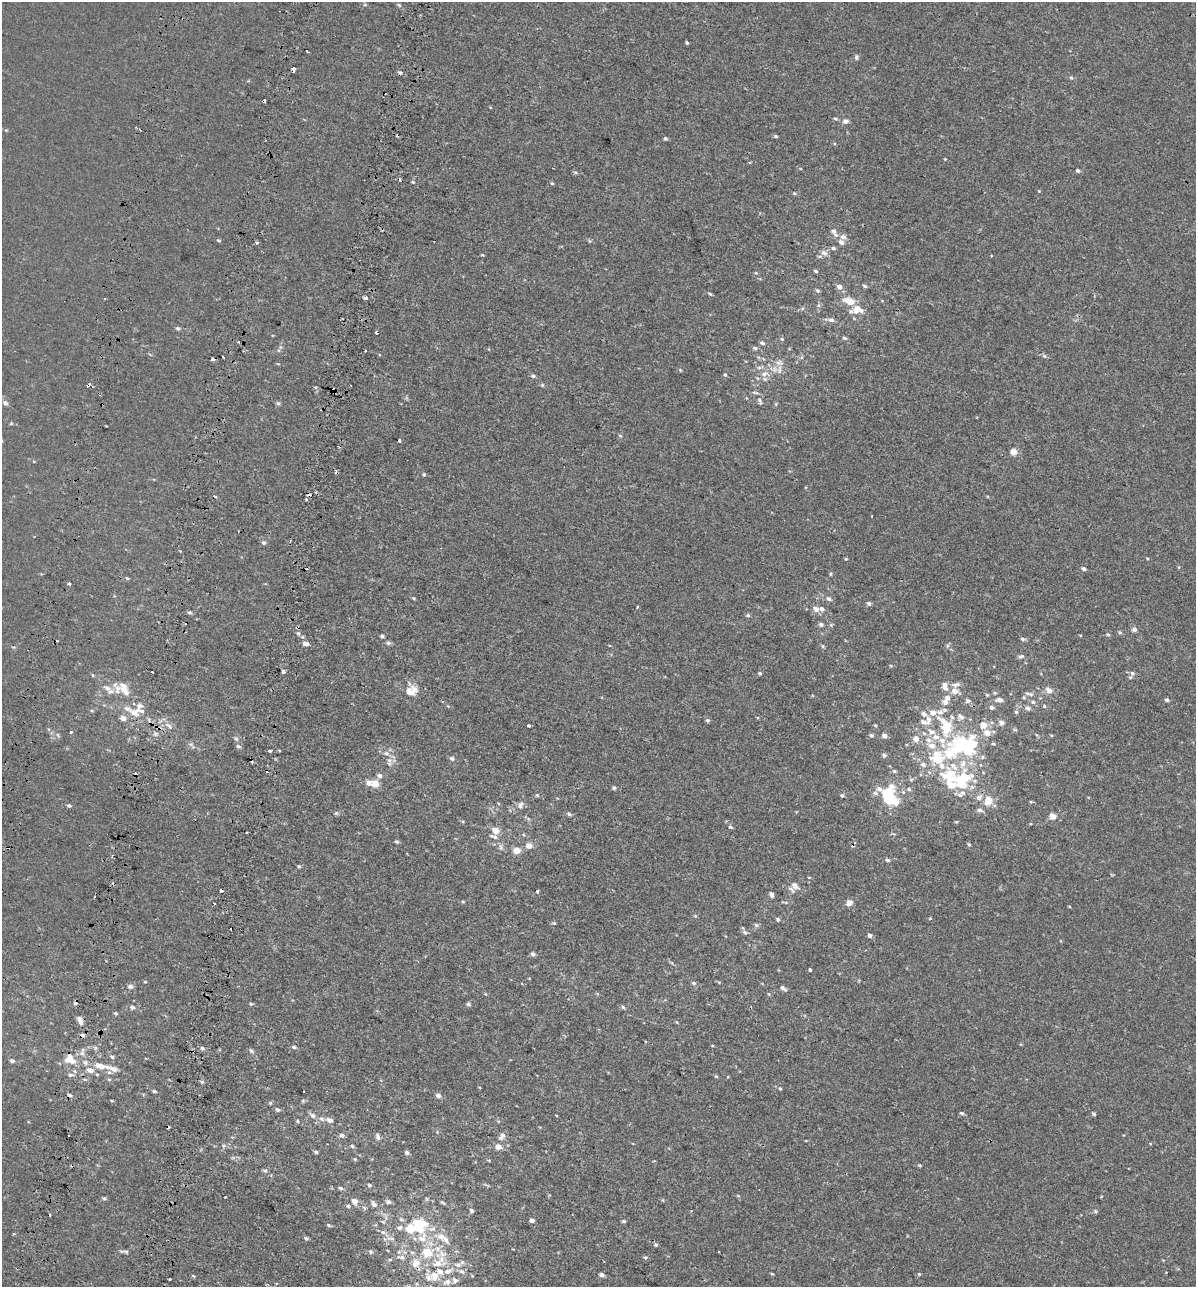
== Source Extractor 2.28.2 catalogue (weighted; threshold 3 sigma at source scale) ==
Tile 7 of 4 x 4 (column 3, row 2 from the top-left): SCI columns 2786-3979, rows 2728-4012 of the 5628 x 5448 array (HDU 1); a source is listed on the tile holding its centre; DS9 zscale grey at full resolution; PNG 1198 x 1289 px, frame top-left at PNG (2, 2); no overlay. Shown black and unused: <1% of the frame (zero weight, under 2 of 3 exposures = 11% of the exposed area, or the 3 px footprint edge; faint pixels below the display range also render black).
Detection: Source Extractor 2.28.2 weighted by HDU 2 'WHT'; one run over the whole footprint, this tile lists its part. Background 3.74e-04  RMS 0.0032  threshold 0.0146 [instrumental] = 3 sigma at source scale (4.5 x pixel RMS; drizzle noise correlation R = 1.50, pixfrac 1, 0.0396/0.0396 arcsec/px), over >= 5 px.
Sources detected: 377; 6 inside a brighter object's white glare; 26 cosmic-ray / hot-pixel residue — not listed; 59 inside a brighter listed object's ellipse — not listed separately; the other 286 listed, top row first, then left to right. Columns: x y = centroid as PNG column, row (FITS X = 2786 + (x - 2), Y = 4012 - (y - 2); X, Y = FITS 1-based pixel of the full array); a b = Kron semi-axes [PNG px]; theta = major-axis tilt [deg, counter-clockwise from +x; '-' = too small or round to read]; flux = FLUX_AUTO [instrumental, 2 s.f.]
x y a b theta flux
399 5 5 4 - 0.44
687 43 4 3 - 0.4
856 57 7 6 - 0.65
294 68 3 3 - 1.4
1071 78 6 4 -66 0.45
835 119 6 4 -21 0.49
846 121 7 6 - 1.1
6 130 4 4 - 0.28
776 136 5 4 - 0.43
665 138 4 4 - 0.52
945 159 3 3 - 0.26
1078 170 5 4 - 0.74
575 172 5 5 - 0.46
413 182 5 4 - 0.38
552 183 5 4 - 0.36
1039 191 4 4 - 0.25
794 193 5 4 - 0.42
836 235 7 6 - 0.99
843 237 7 6 - 1.3
219 240 5 4 - 0.4
257 242 3 3 - 2.3
833 248 5 4 - 0.68
824 253 10 7 -27 1.3
482 255 5 3 - 0.28
991 255 3 2 - 0.37
816 271 5 4 - 0.49
756 273 5 3 - 0.29
865 286 5 4 - 0.57
839 287 6 5 - 1.7
818 291 5 4 - 0.6
710 294 5 4 - 0.46
105 298 3 2 - 0.26
366 298 4 3 - 3.7
851 302 7 6 - 3.4
856 309 11 8 61 2.8
831 320 7 5 -14 1.1
178 328 6 5 - 0.62
376 333 3 3 - 0.78
845 338 5 4 - 0.59
782 339 5 4 - 0.4
762 343 5 5 - 0.81
755 348 7 5 -12 0.64
279 349 13 3 59 0.65
365 351 2 2 - 0.32
150 354 5 3 - 0.33
1044 356 7 5 -22 0.6
223 357 3 3 - 0.98
802 357 6 4 71 0.43
779 363 11 7 -9 1.6
680 370 5 4 - 0.34
725 374 5 4 - 0.54
765 374 12 8 5 2.2
533 376 5 5 - 0.5
542 385 5 5 - 0.38
760 401 11 4 -64 0.73
5 403 6 5 - 1
278 403 6 5 - 0.53
11 423 4 4 - 0.31
620 436 5 5 - 0.42
399 441 3 3 - 0.52
1013 452 8 7 - 1.8
424 475 5 4 - 0.39
306 499 3 3 - 0.81
872 516 3 2 - 0.3
264 543 5 5 - 0.64
1147 558 5 3 - 0.27
846 559 4 3 - 0.29
1179 567 5 3 - 0.25
1084 569 5 4 - 0.86
830 574 5 3 - 0.36
127 578 5 3 - 0.32
69 583 3 3 - 1
414 598 4 4 - 0.33
829 599 7 5 -30 0.9
869 603 5 4 - 0.84
816 609 7 6 - 1.5
190 612 6 5 - 0.6
748 615 5 5 - 0.58
821 624 5 4 - 0.92
831 625 5 5 - 0.39
1134 629 5 5 - 1.1
1120 632 6 4 -28 0.43
298 633 5 5 - 0.56
1108 635 5 3 - 0.36
382 636 4 4 - 0.59
1023 639 6 5 - 0.67
388 643 6 5 - 0.69
305 644 8 5 -11 1.2
823 646 5 4 - 0.41
947 646 6 4 72 0.47
1021 656 9 5 12 0.77
891 666 5 3 - 0.29
283 671 6 3 77 0.85
760 673 5 4 - 0.42
1132 673 6 5 - 0.78
92 675 5 3 - 0.3
956 685 13 6 10 1.4
945 686 11 6 -78 2.2
117 690 22 14 -74 4.6
1049 690 8 6 -39 2
955 691 8 6 -19 2.1
409 692 13 11 61 3.4
995 693 6 4 19 0.46
1027 693 8 6 -11 0.87
987 695 5 4 - 0.32
999 700 7 5 -3 1.9
1167 700 4 4 - 0.73
968 701 5 5 - 1.1
945 702 7 6 - 1.6
1033 702 6 5 - 0.73
140 706 9 7 47 1.3
1044 706 5 4 - 0.51
992 707 5 5 - 0.8
1028 708 6 5 - 1
940 712 9 6 -8 1.1
1016 712 5 5 - 0.49
134 713 13 7 -32 2.4
961 717 8 7 - 1.2
123 718 5 5 - 1.8
707 720 5 5 - 0.56
928 720 11 6 81 2
992 722 6 4 18 0.48
1001 723 6 5 - 1.4
875 725 4 3 - 0.33
983 725 6 5 - 3.5
169 726 10 5 -53 1.1
528 726 3 3 - 0.82
946 726 8 8 - 6.6
1015 730 6 3 -19 0.38
71 732 3 3 - 0.96
987 733 6 5 - 2.8
58 735 6 4 -71 0.44
871 735 5 4 - 0.59
1037 735 6 3 -69 0.34
885 736 5 4 - 1.4
236 739 7 5 -49 0.69
191 744 7 4 -1 0.59
962 744 10 8 8 43
993 744 5 4 - 0.4
238 746 6 5 - 0.73
279 750 2 2 - 0.32
270 751 3 3 - 0.38
884 755 6 4 -29 0.65
452 758 6 5 - 0.69
937 758 32 19 -58 15
389 761 13 5 -78 1.3
894 771 6 4 -22 0.46
949 775 41 17 6 15
379 776 7 6 - 0.88
375 783 8 7 - 3
614 788 5 4 - 0.55
909 789 6 5 - 0.57
963 792 8 7 - 1.1
875 793 7 5 -16 0.81
537 795 5 5 - 0.39
842 795 5 4 - 0.46
890 797 17 11 -72 23
979 798 7 7 - 1.5
988 800 9 8 - 4.2
520 805 11 7 76 1.4
69 806 5 4 - 0.61
979 810 6 6 - 1
336 813 5 5 - 0.49
569 814 6 4 -30 0.64
1052 816 5 4 - 3.6
463 821 5 3 - 0.28
956 822 5 3 - 0.3
731 827 6 4 -26 0.45
496 831 6 5 - 2.8
247 832 3 2 - 0.68
494 837 12 5 -19 1
397 842 5 4 - 0.54
969 844 5 4 - 0.52
529 846 6 5 - 2.2
501 847 7 5 -62 0.77
517 850 5 5 - 4
887 860 5 5 - 0.59
299 866 4 4 - 0.45
809 878 4 2 - 0.33
795 886 12 8 -43 1.6
537 891 3 3 - 1.1
772 895 7 5 -77 0.89
94 897 3 2 - 0.46
463 901 5 3 - 0.33
849 903 5 5 - 2.5
1069 906 4 3 - 0.24
695 916 5 4 - 0.34
930 918 5 3 - 0.26
778 919 5 4 - 0.61
554 923 5 4 - 0.32
756 925 6 5 - 0.63
745 932 7 5 -39 0.68
870 935 4 3 - 2.9
533 954 5 4 - 0.87
810 969 3 3 - 2.5
145 982 4 4 - 0.29
694 983 6 5 - 0.59
131 986 7 6 - 1.1
783 988 7 4 -34 1
251 1004 4 4 - 0.46
468 1004 5 4 - 0.66
132 1007 6 5 - 0.72
623 1007 5 5 - 0.51
116 1013 5 4 - 0.46
80 1020 9 5 -74 1.8
294 1047 6 4 -18 0.67
202 1048 6 5 - 0.72
251 1051 7 5 -20 0.65
112 1057 6 5 - 0.62
12 1061 5 4 - 0.74
72 1061 17 8 -68 3.4
112 1068 31 7 -17 3.6
90 1070 10 7 -20 2
70 1075 7 5 11 0.85
716 1076 5 4 - 0.36
109 1079 5 4 - 0.36
202 1082 6 4 0 0.48
780 1088 5 4 - 0.33
154 1091 5 4 - 0.54
438 1096 5 5 - 1.2
112 1101 5 3 - 0.26
303 1101 5 5 - 0.4
270 1103 5 5 - 0.38
277 1110 6 5 - 0.7
962 1113 6 4 -16 0.53
1094 1114 5 4 - 0.5
313 1115 9 6 -31 1.3
322 1119 8 6 -18 1
330 1120 7 5 -22 1.4
297 1121 4 4 - 0.36
342 1135 5 4 - 1.1
502 1136 11 7 50 1.3
378 1137 8 5 -70 1
223 1146 6 4 72 0.47
352 1146 5 5 - 0.41
498 1147 7 6 - 2
316 1152 4 4 - 0.51
407 1153 5 4 - 0.77
355 1159 5 4 - 0.33
920 1165 4 3 - 0.37
265 1170 6 5 - 0.62
369 1185 5 4 - 0.57
341 1188 5 4 - 0.62
738 1196 5 3 - 0.27
225 1197 3 3 - 1.4
104 1198 5 4 - 0.57
427 1199 5 5 - 0.4
663 1200 5 3 - 0.26
354 1201 5 4 - 2.7
388 1202 6 5 - 0.92
442 1202 5 4 - 0.47
374 1204 8 6 -46 1.1
348 1206 5 4 - 0.5
364 1207 6 3 -21 0.41
471 1210 5 5 - 0.61
1095 1211 5 5 - 0.56
50 1215 3 2 - 0.48
532 1220 4 4 - 1.2
624 1221 5 4 - 0.49
329 1225 6 4 -28 0.47
399 1228 7 6 - 0.93
383 1232 7 5 -21 0.83
14 1233 3 3 - 0.36
441 1237 15 10 -33 3.2
306 1238 5 4 - 0.57
391 1238 13 4 -4 0.99
422 1238 33 12 89 8.4
656 1245 4 4 - 0.59
126 1251 8 5 -12 0.68
371 1252 6 5 - 0.6
719 1252 3 3 - 1.2
443 1254 13 10 -14 2.8
402 1257 9 6 -2 1.1
645 1257 5 5 - 0.58
390 1260 5 4 - 0.41
438 1263 13 9 15 3.4
458 1265 9 6 -3 1.2
448 1271 12 6 25 1.9
462 1272 8 6 -33 0.92
772 1274 5 3 - 0.29
919 1274 5 5 - 0.35
601 1275 5 4 - 1
193 1276 3 3 - 1.2
429 1278 13 11 -69 2.7
170 1279 3 2 - 0.51
447 1282 11 8 19 1.7
Overlapping masked pixels (flux is a lower limit): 1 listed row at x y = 112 1068
Isophote crosses this tile's border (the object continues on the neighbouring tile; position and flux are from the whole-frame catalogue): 1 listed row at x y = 447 1282